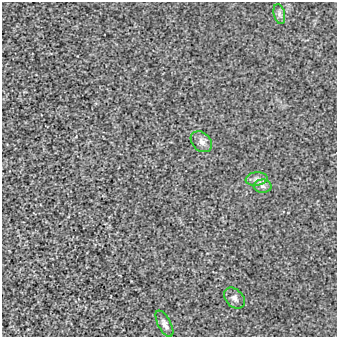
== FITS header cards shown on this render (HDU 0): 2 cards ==
NAXIS1  =                  335
NAXIS2  =                  335

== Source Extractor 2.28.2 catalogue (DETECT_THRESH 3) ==
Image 335 x 335 px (HDU 0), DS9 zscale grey, 1 PNG px = 1 image px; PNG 339 x 339 px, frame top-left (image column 1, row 335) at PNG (2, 2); each listed source drawn as its Kron ellipse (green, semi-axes under 4 px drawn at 4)
Background -1.23e-04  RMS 0.0022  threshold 0.00662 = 3 sigma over >= 5 px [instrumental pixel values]
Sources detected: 6; all 6 listed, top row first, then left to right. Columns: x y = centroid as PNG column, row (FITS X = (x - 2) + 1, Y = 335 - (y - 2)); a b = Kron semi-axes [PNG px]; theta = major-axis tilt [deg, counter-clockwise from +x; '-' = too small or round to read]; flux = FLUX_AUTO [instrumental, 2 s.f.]
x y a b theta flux
279 14 10 5 -77 0.49
201 142 12 9 -43 0.83
257 179 11 6 7 0.64
263 186 9 6 -2 0.55
234 298 12 8 -46 0.79
164 324 14 6 -62 0.67